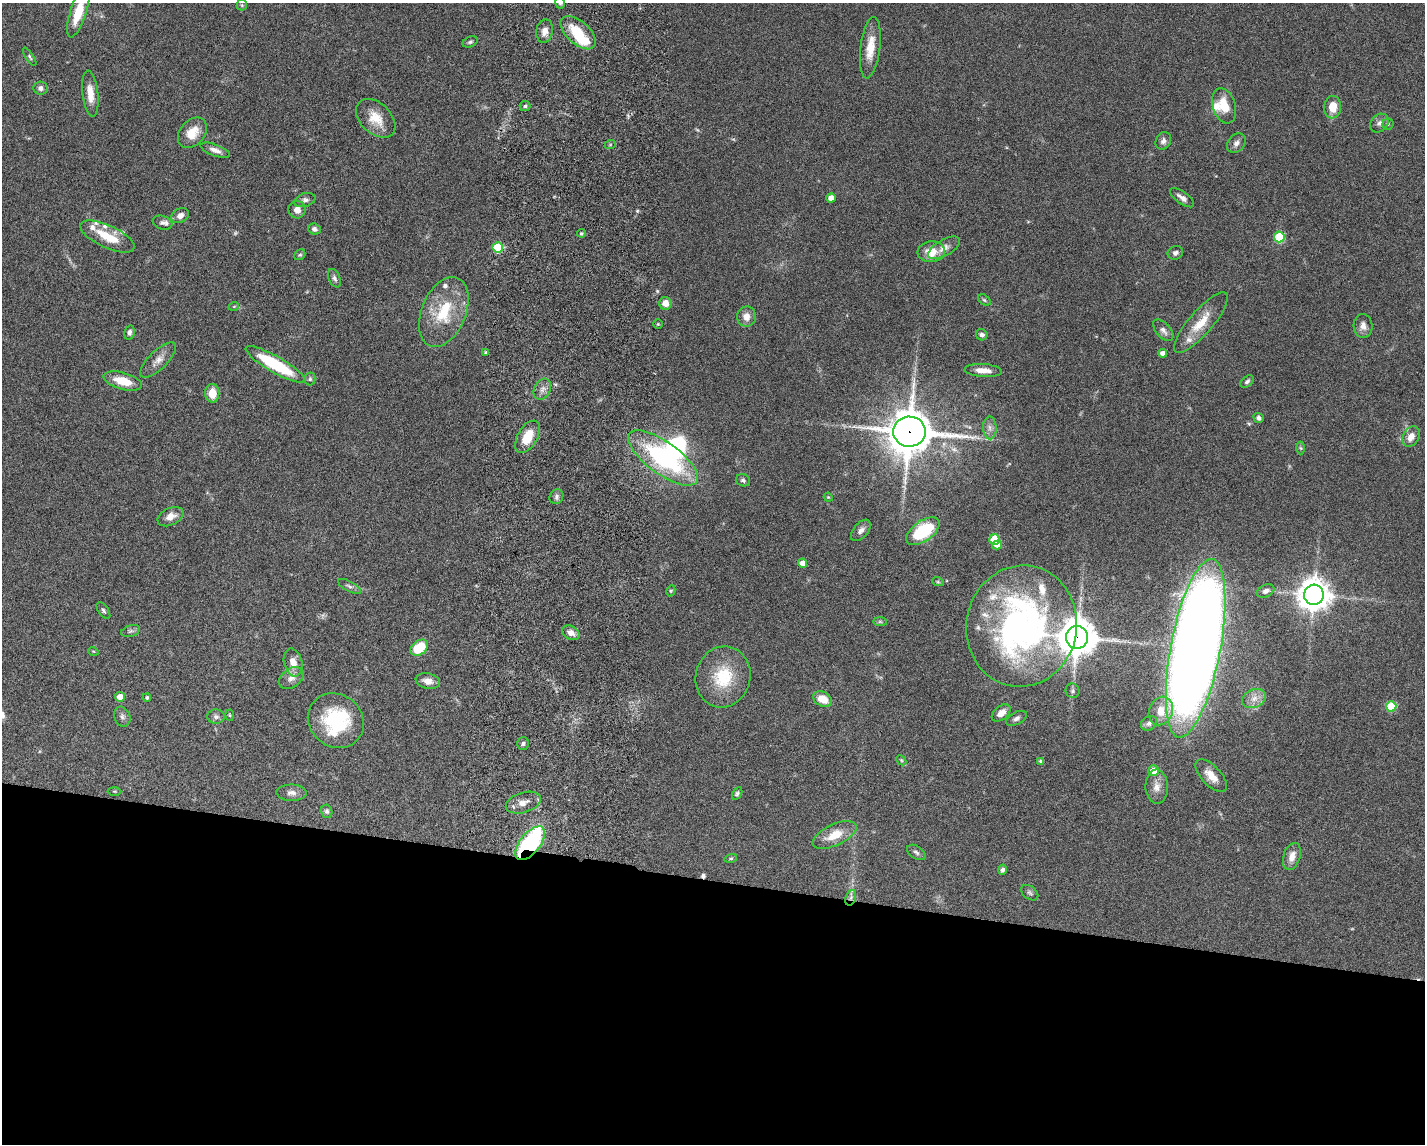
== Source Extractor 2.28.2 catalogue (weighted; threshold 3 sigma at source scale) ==
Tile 11 of 3 x 4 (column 2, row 4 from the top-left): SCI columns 1700-3122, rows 12-1153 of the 4711 x 4593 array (HDU 1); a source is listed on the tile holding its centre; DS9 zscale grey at full resolution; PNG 1427 x 1146 px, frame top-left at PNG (2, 3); each listed source drawn as its Kron ellipse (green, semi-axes under 4 px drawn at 4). Shown black and unused: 23% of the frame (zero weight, under 5 of 9 exposures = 3% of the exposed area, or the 3 px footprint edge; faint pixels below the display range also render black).
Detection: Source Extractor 2.28.2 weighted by HDU 2 'WHT'; one run over the whole footprint, this tile lists its part. Background 0.0589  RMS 0.003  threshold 0.0124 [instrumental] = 3 sigma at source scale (4.09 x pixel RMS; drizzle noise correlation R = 1.36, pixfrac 0.8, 0.05/0.05 arcsec/px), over >= 5 px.
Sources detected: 141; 2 too faint to see at this stretch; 3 inside a brighter object's white glare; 1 cosmic-ray / hot-pixel residue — neither listed nor drawn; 10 inside a brighter listed object's ellipse — not listed separately; the other 125 listed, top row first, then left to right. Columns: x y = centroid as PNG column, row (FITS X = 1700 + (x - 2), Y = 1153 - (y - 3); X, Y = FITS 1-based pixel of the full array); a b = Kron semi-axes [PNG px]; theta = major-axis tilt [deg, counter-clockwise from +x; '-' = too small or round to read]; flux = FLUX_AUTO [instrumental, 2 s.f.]
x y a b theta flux
560 3 6 4 -73 0.52
242 5 5 5 - 0.37
78 12 26 8 72 7.1
545 31 11 8 78 2.1
578 33 21 11 -42 9.2
470 42 8 5 23 0.55
870 48 31 10 83 5.5
30 57 10 4 -57 0.5
40 88 7 6 - 0.94
90 94 23 8 -83 3.5
525 106 5 5 - 0.54
1224 106 18 11 -72 5.6
1333 107 11 8 86 4.3
376 118 23 15 -44 5.4
1379 123 10 8 45 1.2
1388 124 5 5 - 0.44
192 133 17 12 49 4.6
1163 141 9 7 61 1.1
1236 143 11 8 50 1.4
610 145 6 3 19 0.36
215 150 15 5 -20 1.6
831 198 5 4 - 2
1182 198 14 6 -36 1.5
305 200 11 6 18 1
297 210 9 8 - 1.8
180 216 9 7 30 1.7
163 223 10 7 -19 1.1
314 229 6 5 - 0.97
581 233 4 3 - 0.36
107 236 29 11 -25 7.6
1279 237 5 5 - 15
498 247 5 5 - 14
944 248 18 8 30 2.2
931 252 13 10 6 4.4
1175 253 8 6 23 0.84
300 255 6 5 - 0.45
334 278 10 5 -67 0.84
984 300 7 4 -36 0.47
665 303 6 6 - 2.7
234 306 5 3 - 0.24
444 312 37 22 68 14
747 317 10 9 - 2.4
1201 323 39 11 49 6.8
658 324 4 4 - 0.33
1363 326 12 9 -89 1.8
1163 330 13 7 -48 1.4
129 332 7 5 77 0.94
982 335 6 5 - 1.1
486 352 4 4 - 0.3
1162 353 4 4 - 1.3
158 360 23 9 44 2.6
275 364 34 8 -30 18
983 370 18 6 -4 3
310 379 6 5 - 0.53
123 381 20 8 -15 6
1247 381 8 5 40 0.69
542 389 11 8 62 1.5
212 393 9 7 -89 4
1259 418 5 4 - 0.87
990 428 11 7 -89 1.4
909 432 16 15 - 990
527 437 18 9 60 6.2
1411 437 11 8 59 2.6
1301 448 6 4 -88 0.43
663 458 41 16 -36 39
743 480 7 6 - 0.7
556 497 7 6 - 0.84
828 497 5 3 - 0.27
170 517 14 8 25 2.6
861 530 12 7 50 1.4
923 531 19 10 35 15
994 539 5 5 - 8.7
997 545 5 4 - 1.9
802 563 4 4 - 3
938 582 6 3 -18 0.35
349 586 13 5 -28 0.89
671 591 6 4 61 0.33
1266 591 9 6 24 1.1
1314 595 10 10 - 470
103 611 9 5 -56 0.6
880 622 7 4 -1 0.47
1022 626 61 55 79 110
131 631 10 5 16 0.73
571 633 9 6 -31 1.6
1077 637 11 11 - 670
419 648 10 7 37 9.3
1196 648 91 25 79 640
93 651 5 3 - 0.27
293 662 14 9 -76 3
723 677 31 27 75 13
291 678 14 9 36 2
428 681 12 7 -12 2
1072 691 7 7 - 0.63
120 697 5 4 - 3.4
147 698 4 4 - 0.52
1254 698 12 9 25 2.3
822 699 10 7 -28 4.4
1391 706 5 5 - 12
1161 711 14 11 67 4.6
1001 713 11 6 39 2.1
230 715 5 3 - 0.28
122 717 10 8 -70 1
216 717 8 7 - 0.91
1016 718 11 6 29 0.95
336 721 29 26 -39 18
1149 723 8 6 33 1.1
523 743 6 5 - 0.61
901 760 6 4 -46 0.41
1041 761 3 3 - 0.65
1154 771 5 5 - 4.3
1211 776 20 9 -47 3.6
1157 787 17 11 -88 2.7
114 791 7 3 -1 0.29
291 793 15 8 -1 1.6
737 794 7 4 58 0.61
523 803 18 10 17 2.6
327 811 6 5 - 0.74
835 835 24 10 25 5.7
530 843 20 10 51 38
916 852 10 6 -32 0.81
1292 856 14 8 72 2.6
731 858 6 4 17 0.41
1002 870 5 4 - 0.77
1030 893 10 6 -39 0.76
851 898 8 5 71 0.84
Overlapping masked pixels (flux is a lower limit): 5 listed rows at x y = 909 432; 1022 626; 1077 637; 530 843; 851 898
Isophote crosses this tile's border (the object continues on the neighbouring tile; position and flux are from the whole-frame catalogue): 2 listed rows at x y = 560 3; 78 12